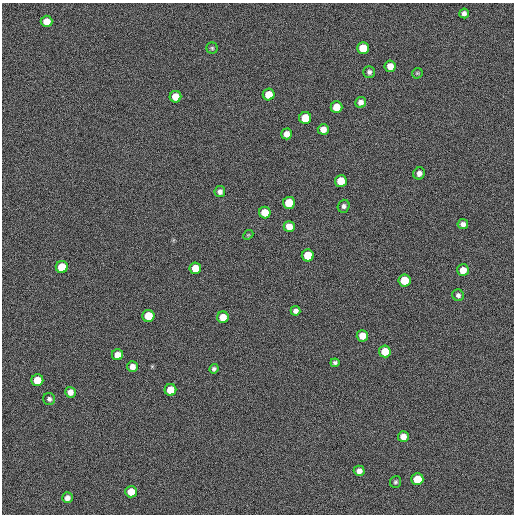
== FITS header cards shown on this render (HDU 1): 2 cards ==
NAXIS1  =                  512 / length of data axis 1
NAXIS2  =                  512 / length of data axis 2

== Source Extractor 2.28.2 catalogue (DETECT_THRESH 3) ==
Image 512 x 512 px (HDU 1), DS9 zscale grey, 1 PNG px = 1 image px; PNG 516 x 516 px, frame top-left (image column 1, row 512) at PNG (2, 3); each listed source drawn as its Kron ellipse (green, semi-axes under 4 px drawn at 4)
Background -0.159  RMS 17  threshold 51.4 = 3 sigma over >= 5 px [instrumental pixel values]
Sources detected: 48; all 48 listed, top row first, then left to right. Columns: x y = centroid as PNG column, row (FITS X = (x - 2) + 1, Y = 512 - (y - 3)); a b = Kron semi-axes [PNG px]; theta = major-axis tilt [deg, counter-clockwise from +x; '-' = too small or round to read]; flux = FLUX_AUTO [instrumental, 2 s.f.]
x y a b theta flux
464 13 5 5 - 4200
47 21 6 6 - 13000
212 48 5 5 - 1700
363 48 6 6 - 23000
390 66 5 5 - 11000
369 72 6 6 - 3100
417 73 6 5 - 1400
269 94 6 6 - 16000
175 97 6 6 - 16000
361 102 5 5 - 5200
336 107 6 6 - 16000
305 118 6 6 - 28000
323 129 5 5 - 9100
287 134 5 5 - 8300
419 173 6 5 - 5700
341 181 6 6 - 23000
220 192 5 5 - 4000
289 203 6 6 - 27000
344 206 6 6 - 3300
265 213 6 6 - 20000
463 224 5 5 - 4400
289 226 5 5 - 11000
248 235 6 4 43 1200
308 255 6 6 - 27000
62 267 6 6 - 28000
195 268 6 5 - 17000
463 270 6 6 - 11000
404 280 6 6 - 28000
458 295 6 5 - 3300
295 311 5 5 - 4000
148 316 6 6 - 25000
223 317 6 5 - 14000
362 336 6 5 - 12000
385 351 6 6 - 21000
117 355 5 5 - 9400
335 363 4 4 - 2700
132 367 5 5 - 6900
214 369 5 4 - 2400
37 380 6 6 - 20000
170 390 6 6 - 19000
70 392 5 5 - 6300
49 399 6 6 - 2900
403 437 5 5 - 7900
359 471 5 5 - 5800
417 479 6 6 - 29000
395 482 6 5 - 2200
131 492 6 6 - 14000
67 498 5 5 - 5000